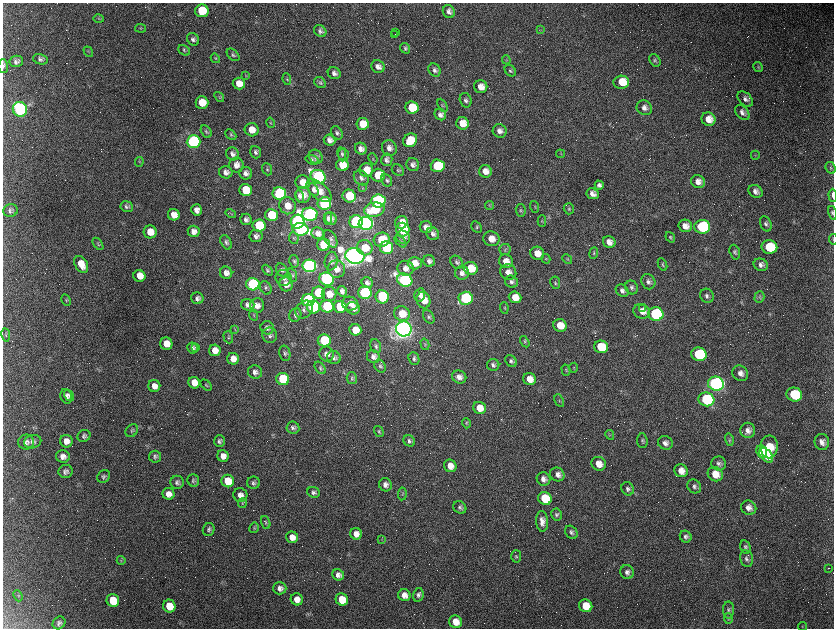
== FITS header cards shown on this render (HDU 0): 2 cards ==
NAXIS1  =                 1663 / length of data axis 1
NAXIS2  =                 1252 / length of data axis 2

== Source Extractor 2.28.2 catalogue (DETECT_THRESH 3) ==
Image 1663 x 1252 px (HDU 0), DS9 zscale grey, zoomed out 1/2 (1 PNG px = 2 x 2 image px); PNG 836 x 630 px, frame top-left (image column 2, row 1251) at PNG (3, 3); each listed source drawn as its Kron ellipse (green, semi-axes under 4 px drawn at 4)
Background 2550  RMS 44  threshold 132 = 3 sigma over >= 5 px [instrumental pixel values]
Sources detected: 464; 126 cannot appear on this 1/2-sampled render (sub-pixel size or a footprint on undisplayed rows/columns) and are neither listed nor drawn; the other 338 listed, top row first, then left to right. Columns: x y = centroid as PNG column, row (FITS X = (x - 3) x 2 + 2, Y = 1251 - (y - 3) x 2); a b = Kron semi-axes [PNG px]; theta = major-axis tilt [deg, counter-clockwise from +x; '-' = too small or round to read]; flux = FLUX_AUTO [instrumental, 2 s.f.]
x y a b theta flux
202 11 7 6 - 2.4e+05
449 12 7 5 -59 3.9e+04
99 19 5 3 - 1.1e+04
141 28 5 4 - 1.2e+04
540 29 3 3 - 6.7e+03
320 31 7 5 -45 2.7e+04
396 33 2 1 - 6.2e+03
395 34 3 1 - 5.6e+03
193 39 7 5 -49 2.8e+04
405 48 6 4 -56 1.9e+04
184 50 6 4 -38 1.7e+04
88 52 6 3 -55 9.1e+03
233 55 7 5 -43 1.9e+04
215 58 5 3 - 7.6e+03
40 59 7 5 -13 2.6e+04
506 60 4 2 - 6.9e+03
655 60 7 5 -57 1.8e+04
16 61 7 5 11 3.1e+04
3 66 7 5 -88 1.8e+04
378 67 7 6 - 5.1e+04
758 67 5 3 - 7.7e+03
435 70 7 5 -52 3.1e+04
510 71 6 5 - 1.6e+04
334 73 7 5 -26 3.6e+04
246 76 4 3 - 7.7e+03
287 79 6 4 -84 1.3e+04
621 82 7 6 - 1.7e+05
320 83 6 5 - 1.9e+04
239 84 6 6 - 9.4e+04
481 87 6 6 - 8.0e+04
219 97 6 3 -52 8.8e+03
745 99 9 6 -44 3.8e+04
466 100 7 6 - 2.8e+04
202 103 6 6 - 1.7e+05
443 105 7 3 -60 1.2e+04
412 108 7 6 - 2.9e+05
644 108 8 7 - 4.7e+04
20 109 7 7 - 2.3e+06
742 113 8 6 -46 3.8e+04
440 115 6 5 - 3.6e+04
709 119 7 6 - 9.6e+04
270 123 5 4 - 1.0e+04
463 123 6 6 - 1.3e+05
363 124 6 6 - 1.6e+05
252 130 7 6 - 1.0e+05
500 131 7 6 - 4.5e+04
206 132 7 5 -61 1.8e+04
337 133 7 5 -62 2.4e+04
231 135 6 4 -44 1.4e+04
330 140 6 5 - 5.1e+04
410 140 7 6 - 2.1e+05
193 142 7 6 - 3.2e+06
389 148 8 7 - 5.0e+04
361 149 6 5 - 4.8e+04
256 152 6 5 - 2.8e+04
233 154 7 6 - 3.8e+04
342 154 7 4 -81 1.8e+04
343 154 6 5 - 1.8e+04
560 154 4 2 - 5.3e+03
755 155 4 3 - 8.1e+03
316 157 7 6 - 3.4e+04
373 159 6 2 -65 7.9e+03
312 160 6 4 -17 2.0e+04
387 160 6 5 - 3.5e+04
139 162 5 4 - 1.1e+04
236 165 7 7 - 5.9e+04
342 165 6 6 - 1.7e+05
413 165 7 6 - 3.5e+04
438 166 7 6 - 7.2e+05
831 168 6 4 -63 1.5e+04
267 169 6 4 -69 1.5e+04
366 170 7 7 - 1.2e+05
398 170 6 5 - 1.7e+04
485 171 6 6 - 7.5e+04
226 172 6 6 - 4.5e+04
246 173 6 6 - 4.1e+04
378 175 6 6 - 1.9e+05
318 177 8 6 -30 2.6e+06
361 178 8 6 -44 3.6e+04
387 180 7 5 -61 2.0e+04
303 182 7 7 - 1.0e+05
698 182 7 6 - 6.0e+04
599 185 5 4 - 2.9e+04
362 188 4 2 - 5.8e+03
246 190 6 6 - 2.9e+05
313 190 7 4 -62 3.0e+04
319 191 15 8 -40 1.1e+05
755 191 7 6 - 4.7e+04
279 194 7 6 - 1.9e+06
593 194 6 5 - 5.3e+04
303 195 8 7 - 8.6e+04
833 195 6 3 -87 4.8e+04
299 196 6 4 -70 2.9e+04
349 196 7 6 - 3.4e+05
378 201 7 6 - 2.3e+06
324 203 7 6 - 1.5e+06
127 206 6 5 - 2.4e+04
288 206 9 8 - 1.1e+05
489 206 5 3 - 1.0e+04
535 207 6 2 -70 8.4e+03
569 209 5 5 - 1.5e+04
197 210 5 5 - 5.5e+04
374 210 10 7 11 3.0e+05
521 210 6 5 - 1.7e+04
10 211 7 6 - 2.6e+04
231 213 5 3 - 9.5e+03
832 213 7 4 -76 1.8e+04
310 214 8 6 -6 4.0e+06
174 215 6 5 - 8.3e+04
271 215 6 6 - 4.0e+05
331 218 6 5 - 4.4e+04
246 219 6 5 - 3.2e+04
328 219 6 4 86 2.8e+04
542 221 5 3 - 8.8e+03
298 222 7 7 - 3.7e+06
356 222 6 6 - 1.5e+06
401 222 6 6 - 7.9e+04
366 223 7 6 - 6.0e+06
766 224 8 5 -66 2.6e+04
259 226 6 6 - 5.5e+05
685 226 7 6 - 7.4e+04
426 227 6 6 - 5.5e+04
477 227 6 5 - 1.6e+04
702 227 8 7 - 9.8e+05
300 229 8 6 -12 2.4e+06
403 229 7 7 - 5.9e+05
194 231 6 5 - 5.4e+04
150 232 6 6 - 1.2e+05
318 233 6 6 - 5.2e+04
433 234 7 6 - 3.4e+04
256 236 6 6 - 3.5e+04
403 237 7 6 - 4.7e+04
670 237 5 3 - 1.2e+04
294 238 6 5 - 1.5e+04
331 239 9 5 -61 3.1e+04
491 239 8 7 - 9.6e+04
833 239 5 2 - 6.7e+03
382 240 8 7 - 2.6e+05
400 241 7 4 -45 1.5e+04
226 242 8 5 -60 2.4e+04
609 242 6 5 - 6.7e+04
98 244 7 3 -54 1.4e+04
324 245 6 6 - 4.0e+05
769 247 8 7 - 3.6e+05
365 248 8 7 - 1.9e+05
387 248 6 6 - 8.5e+05
505 249 5 5 - 1.6e+04
735 252 7 5 -72 2.0e+04
537 253 7 6 - 9.7e+04
594 253 6 4 82 1.2e+04
355 256 9 7 -14 1.1e+07
546 259 5 4 - 9.7e+03
567 259 5 4 - 1.0e+04
294 261 6 4 -79 1.6e+04
331 261 9 6 82 3.4e+04
429 261 6 5 - 3.6e+04
506 261 7 6 - 8.5e+04
457 262 7 5 -51 2.1e+04
415 263 7 6 - 9.0e+04
81 264 9 6 -61 1.1e+05
663 264 6 4 -65 1.3e+04
761 265 7 6 - 3.8e+04
309 266 7 6 - 4.5e+06
405 268 8 7 - 5.4e+04
471 268 7 6 - 2.1e+05
336 269 9 9 - 7.1e+04
267 270 6 4 -49 1.5e+04
282 270 7 5 -58 2.1e+04
508 272 8 7 - 6.3e+04
226 273 6 6 - 5.3e+04
462 273 7 6 - 4.6e+04
292 275 7 3 -73 1.1e+04
139 276 6 5 - 9.7e+04
284 278 8 7 - 4.7e+04
326 279 7 6 - 1.8e+06
405 280 8 6 -24 2.4e+06
511 282 6 6 - 2.5e+04
648 282 8 7 - 3.7e+04
367 283 6 5 - 3.3e+04
555 283 6 5 - 1.6e+04
253 284 6 6 - 1.9e+06
286 284 7 6 - 6.8e+04
632 287 7 6 - 2.7e+04
266 288 7 5 -62 2.0e+04
342 291 5 4 - 4.0e+04
622 291 7 5 -39 3.8e+04
319 293 6 6 - 5.7e+05
365 293 7 6 - 1.5e+06
329 294 7 7 - 1.1e+05
420 295 7 5 76 4.4e+04
707 296 7 6 - 3.0e+04
382 297 7 6 - 7.4e+05
515 297 6 5 - 1.1e+05
759 297 6 5 - 2.0e+04
197 298 6 6 - 3.1e+04
466 298 7 6 - 1.1e+06
66 300 6 2 -62 8.9e+03
308 300 6 6 - 1.5e+06
423 300 8 6 -72 1.4e+05
350 304 8 6 -18 6.4e+04
248 305 7 5 -16 3.3e+04
257 305 7 7 - 6.2e+04
327 306 6 6 - 7.6e+05
313 307 6 6 - 1.5e+06
340 307 6 6 - 4.6e+05
353 308 7 6 - 4.9e+04
504 308 6 3 -86 9.7e+03
643 308 2 2 - 4.5e+03
304 309 10 7 47 4.8e+04
642 311 8 7 - 7.9e+04
402 314 8 7 - 1.7e+05
656 314 7 7 - 1.5e+06
254 315 5 3 - 8.6e+03
295 315 7 6 - 2.4e+04
429 317 7 5 -59 2.0e+04
560 325 7 6 - 1.3e+05
267 328 7 6 - 3.4e+04
235 329 3 2 - 5.8e+03
404 329 8 7 - 1.0e+07
355 330 6 5 - 1.3e+05
6 335 7 3 -80 1.1e+04
270 335 7 7 - 3.0e+04
228 337 6 5 - 1.6e+04
324 340 6 6 - 6.5e+05
525 342 6 4 -57 1.4e+04
166 344 6 6 - 1.0e+05
425 344 6 4 -75 1.3e+04
376 346 7 5 -72 2.3e+04
196 347 2 1 - 1.7e+04
601 347 7 6 - 2.9e+05
192 348 5 5 - 2.8e+04
215 350 6 5 - 8.9e+04
285 353 8 5 -77 2.3e+04
327 354 7 7 - 4.8e+04
699 354 8 6 -14 7.4e+05
373 357 7 6 - 4.1e+04
334 358 7 6 - 2.8e+04
233 359 6 5 - 8.3e+04
414 359 6 5 - 2.1e+04
511 361 6 5 - 2.2e+04
493 365 6 6 - 2.6e+04
380 366 7 5 -55 2.0e+04
320 368 7 4 -53 1.8e+04
574 368 5 2 - 7.1e+03
566 370 6 4 -73 1.2e+04
255 372 7 6 - 3.8e+04
740 373 8 7 - 5.2e+04
459 377 7 6 - 5.4e+04
352 378 6 5 - 1.7e+04
283 379 6 6 - 7.5e+05
530 379 6 6 - 9.2e+04
194 383 6 5 - 1.0e+05
716 384 8 7 - 4.2e+06
206 385 6 4 -45 1.4e+04
154 386 6 6 - 6.5e+04
794 394 8 7 - 4.2e+05
69 395 6 3 -56 1.6e+04
66 396 7 5 -76 3.8e+04
706 399 8 7 - 9.3e+05
559 401 7 3 -63 1.2e+04
480 408 6 6 - 1.2e+05
466 423 5 3 - 9.6e+03
293 428 6 6 - 2.8e+04
748 430 8 7 - 5.1e+04
132 431 7 5 49 1.7e+04
379 431 5 4 - 1.3e+04
610 435 5 3 - 1.1e+04
84 436 7 5 34 2.5e+04
729 440 6 4 -75 1.5e+04
66 441 6 6 - 6.3e+04
220 441 6 5 - 2.7e+04
409 441 6 5 - 2.5e+04
642 441 7 5 -84 1.9e+04
26 442 8 7 - 3.9e+04
33 442 9 6 12 3.2e+04
822 442 8 7 - 5.3e+04
665 443 7 6 - 4.4e+04
769 447 11 8 88 2.4e+05
762 451 6 5 - 1.7e+05
766 455 9 5 -48 1.5e+05
63 456 7 6 - 5.1e+04
223 456 6 5 - 6.2e+04
155 457 6 6 - 2.1e+04
719 463 7 7 - 3.1e+04
599 464 7 6 - 9.1e+04
450 466 6 6 - 9.0e+04
66 471 7 6 - 3.3e+04
681 471 7 6 - 7.8e+04
557 474 7 6 - 4.6e+04
715 474 8 7 - 1.2e+05
104 476 7 5 44 2.1e+04
543 479 7 6 - 4.9e+04
193 480 6 5 - 2.1e+04
228 481 6 6 - 2.6e+05
177 482 7 6 - 2.7e+04
253 483 6 6 - 2.5e+04
385 485 7 6 - 4.3e+04
694 486 7 6 - 3.0e+04
628 489 7 6 - 2.8e+04
313 492 6 5 - 2.5e+04
169 494 6 6 - 6.4e+04
402 494 6 4 85 1.2e+04
240 495 7 6 - 5.3e+04
545 498 7 6 - 4.0e+05
242 503 5 4 - 1.1e+04
460 507 7 6 - 2.3e+04
749 508 8 7 - 5.8e+04
556 515 6 5 - 2.0e+04
542 521 10 6 -86 6.3e+04
266 523 7 4 -71 1.5e+04
254 528 5 4 - 1.3e+04
209 529 7 5 67 2.3e+04
571 532 7 5 -50 2.6e+04
356 534 6 5 - 6.0e+04
292 537 6 5 - 7.0e+04
686 537 6 5 - 2.9e+04
382 540 3 2 - 5.0e+03
745 547 7 5 -76 2.1e+04
516 556 6 5 - 1.6e+04
746 559 8 6 -79 3.0e+04
121 560 4 2 - 6.7e+03
828 568 2 1 - 3.7e+03
627 572 7 7 - 3.9e+04
338 575 6 5 - 4.6e+04
280 588 6 6 - 4.3e+04
404 595 6 6 - 6.3e+04
418 595 7 5 78 2.8e+04
18 596 6 2 -67 7.0e+03
297 599 6 6 - 6.9e+04
342 599 6 6 - 1.9e+05
113 600 6 6 - 2.9e+05
169 606 6 6 - 1.9e+05
586 606 7 6 - 1.7e+05
728 610 8 5 -88 2.7e+04
728 619 5 4 - 1.2e+04
456 622 7 6 - 1.0e+05
59 623 7 6 - 2.9e+04
803 626 4 3 - 6.9e+03
At the frame edge (FLAGS 8, measured only in part): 4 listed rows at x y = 3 66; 833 195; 832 213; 833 239
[126 sub-pixel or undisplayed-footprint detections neither listed nor drawn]